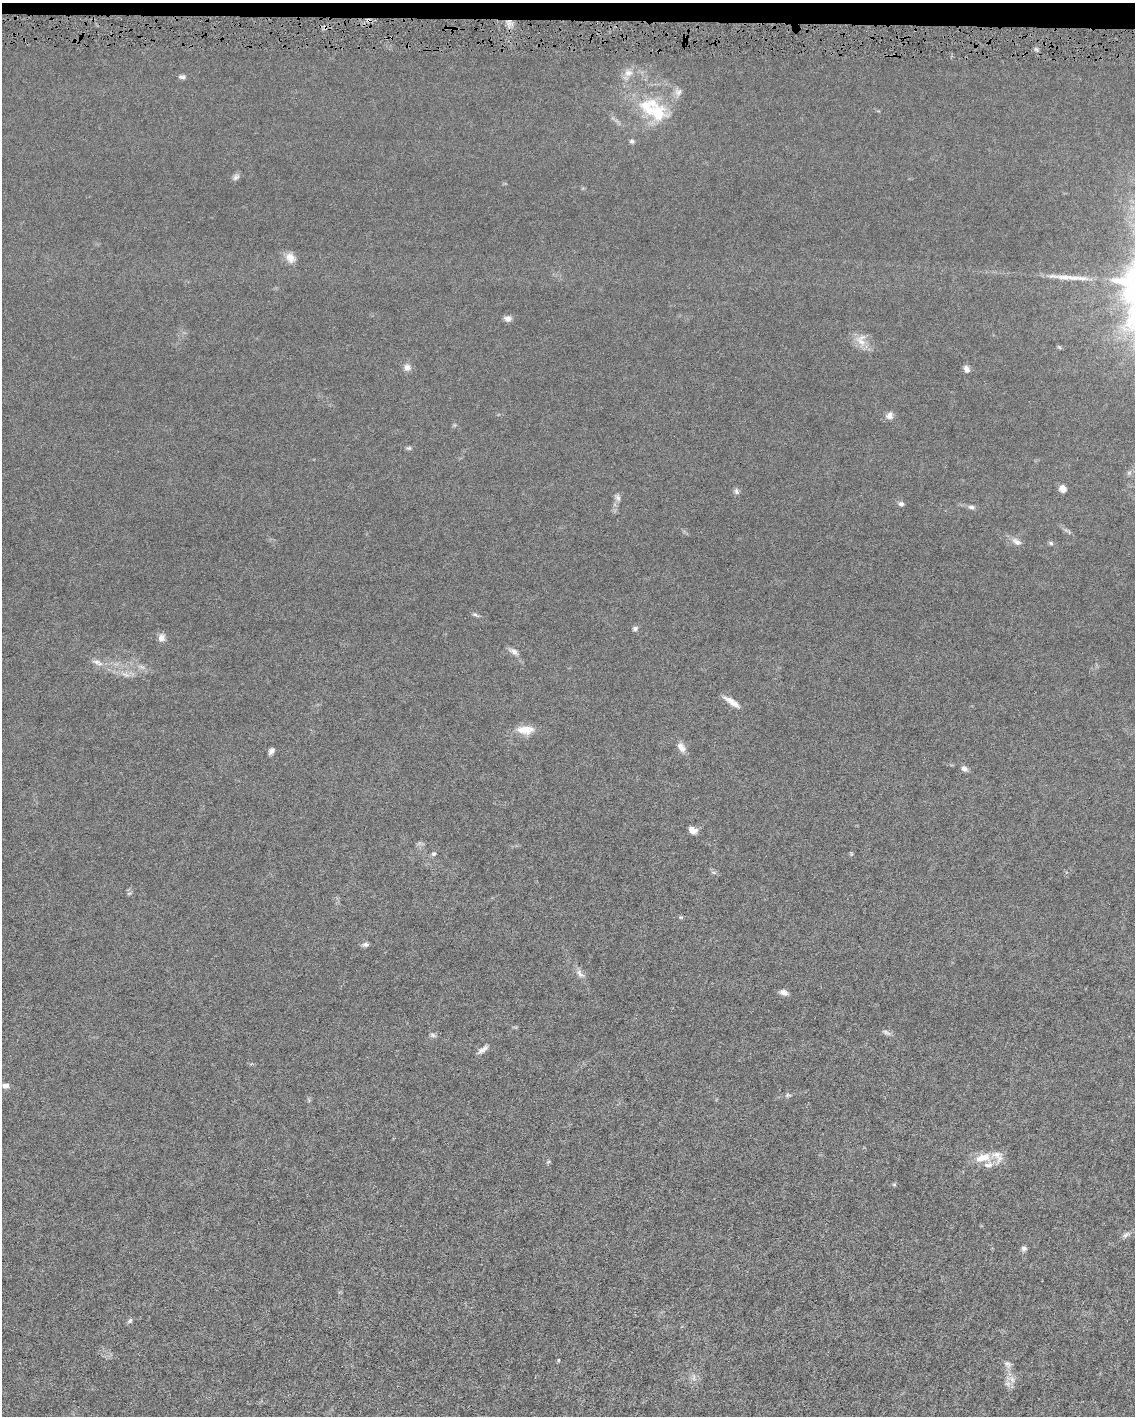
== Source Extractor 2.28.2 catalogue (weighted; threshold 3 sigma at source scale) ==
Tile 2 of 4 x 3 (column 2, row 1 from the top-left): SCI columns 1135-2267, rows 2935-4348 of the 4532 x 4563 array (HDU 1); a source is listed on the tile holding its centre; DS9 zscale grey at full resolution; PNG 1137 x 1418 px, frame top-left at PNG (2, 3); no overlay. Shown black and unused: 1% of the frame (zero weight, under 4 of 8 exposures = <1% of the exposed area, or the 3 px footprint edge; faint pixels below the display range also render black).
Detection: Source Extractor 2.28.2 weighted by HDU 2 'WHT'; one run over the whole footprint, this tile lists its part. Background 0.0155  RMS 0.0022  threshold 0.00912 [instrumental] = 3 sigma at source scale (4.09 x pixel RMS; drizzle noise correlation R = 1.36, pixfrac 0.8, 0.05/0.05 arcsec/px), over >= 5 px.
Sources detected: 55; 1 long thin detection or spike segment (spike, bleed or trail) — not listed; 5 inside a brighter listed object's ellipse — not listed separately; the other 49 listed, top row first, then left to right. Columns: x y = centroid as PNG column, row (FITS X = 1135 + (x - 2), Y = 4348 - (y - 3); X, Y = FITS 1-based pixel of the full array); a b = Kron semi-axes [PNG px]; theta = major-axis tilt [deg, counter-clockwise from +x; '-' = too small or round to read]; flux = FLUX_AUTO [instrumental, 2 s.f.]
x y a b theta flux
368 20 5 5 - 0.4
628 73 13 10 18 1.6
182 77 10 5 -4 0.5
678 92 11 9 44 0.96
658 113 29 23 -76 7.6
632 141 6 6 - 0.38
236 177 10 6 20 0.58
290 258 15 11 -57 1.6
508 319 10 7 -5 0.77
861 342 18 8 -42 2
407 367 9 9 - 0.92
967 369 8 5 -63 1
890 416 9 7 83 0.96
409 448 7 4 -14 0.32
1063 489 8 7 - 1.2
736 491 7 5 -71 0.49
618 498 9 6 -51 0.57
901 504 7 6 - 0.5
971 507 8 6 -13 0.56
1017 542 13 7 -25 1
1051 543 6 5 - 0.33
475 614 9 4 -11 0.39
635 628 7 5 74 0.42
161 638 10 8 59 0.96
514 651 11 7 -28 0.89
98 662 15 6 -27 1.1
125 674 14 3 -13 0.81
732 702 22 6 -33 1.7
525 730 22 11 1 2.8
681 747 13 8 -58 1.3
271 751 8 5 49 0.64
964 769 8 6 -23 0.68
692 830 10 7 -24 1.2
433 854 6 5 - 0.33
365 945 8 6 8 0.54
580 973 12 6 -53 0.93
784 992 10 7 -26 0.86
886 1032 10 4 -33 0.47
433 1035 7 6 - 0.43
483 1049 15 5 32 0.86
5 1085 9 6 2 0.69
788 1095 6 5 - 0.34
985 1157 15 12 -4 2.5
1126 1235 10 6 40 0.63
1024 1248 7 6 - 0.51
130 1320 8 5 63 0.39
558 1360 3 3 - 0.28
1008 1364 9 7 -33 0.66
1012 1379 8 6 -46 0.81
Overlapping masked pixels (flux is a lower limit): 1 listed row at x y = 368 20